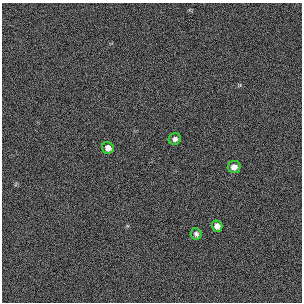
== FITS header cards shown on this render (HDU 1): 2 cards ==
NAXIS1  =                  300 / length of original image axis
NAXIS2  =                  300 / length of original image axis

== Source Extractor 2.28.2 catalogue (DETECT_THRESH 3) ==
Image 300 x 300 px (HDU 1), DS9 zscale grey, 1 PNG px = 1 image px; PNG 304 x 304 px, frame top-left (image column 1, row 300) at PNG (2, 3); each listed source drawn as its Kron ellipse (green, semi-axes under 4 px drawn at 4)
Background 383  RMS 66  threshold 198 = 3 sigma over >= 5 px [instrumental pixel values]
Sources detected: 5; all 5 listed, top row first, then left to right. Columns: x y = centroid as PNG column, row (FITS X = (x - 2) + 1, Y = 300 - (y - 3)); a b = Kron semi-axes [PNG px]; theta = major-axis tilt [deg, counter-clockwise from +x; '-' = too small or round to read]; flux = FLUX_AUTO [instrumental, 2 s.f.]
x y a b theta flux
175 139 6 5 - 14000
108 148 6 5 - 26000
234 167 6 6 - 28000
217 226 5 5 - 25000
196 234 6 5 - 12000